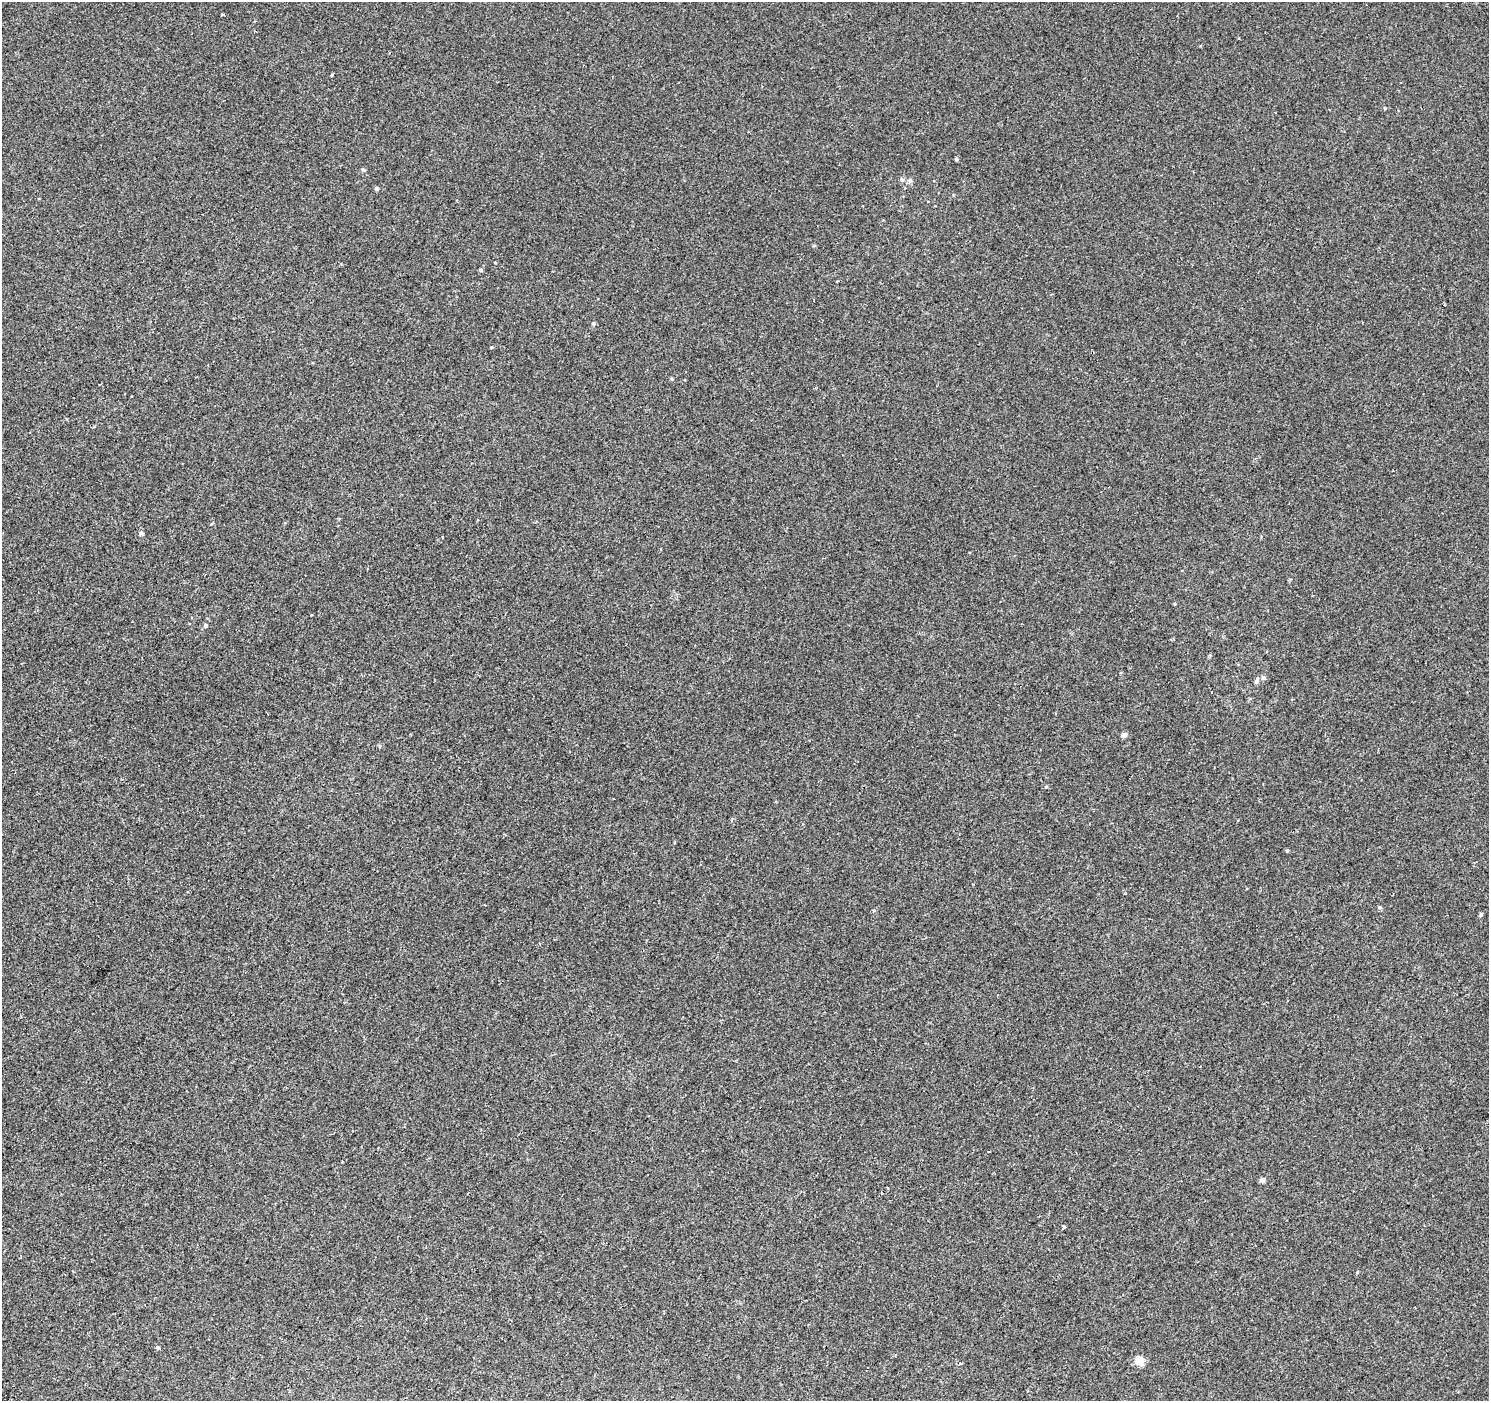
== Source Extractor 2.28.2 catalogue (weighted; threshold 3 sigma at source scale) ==
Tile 7 of 4 x 4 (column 3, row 2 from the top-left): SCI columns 3049-4535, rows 3101-4499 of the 6086 x 6114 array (HDU 1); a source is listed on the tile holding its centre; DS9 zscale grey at full resolution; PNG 1491 x 1403 px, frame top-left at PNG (2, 2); no overlay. Shown black and unused: <1% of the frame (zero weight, under 2 of 3 exposures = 3% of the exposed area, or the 3 px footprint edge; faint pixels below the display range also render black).
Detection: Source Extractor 2.28.2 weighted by HDU 2 'WHT'; one run over the whole footprint, this tile lists its part. Background 0.00109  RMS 0.0056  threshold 0.0252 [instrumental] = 3 sigma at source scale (4.5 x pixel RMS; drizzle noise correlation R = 1.50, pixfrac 1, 0.0396/0.0396 arcsec/px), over >= 5 px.
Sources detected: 29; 2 cosmic-ray / hot-pixel residue — not listed; the other 27 listed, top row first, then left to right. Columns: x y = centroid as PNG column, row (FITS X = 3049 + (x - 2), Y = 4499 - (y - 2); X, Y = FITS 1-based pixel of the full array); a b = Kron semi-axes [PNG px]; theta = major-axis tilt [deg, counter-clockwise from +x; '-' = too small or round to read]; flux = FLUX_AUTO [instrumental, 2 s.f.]
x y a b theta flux
1239 38 3 2 - 0.41
389 53 3 2 - 0.44
332 75 3 3 - 0.69
1385 108 4 4 - 0.45
956 159 4 4 - 0.75
363 170 5 4 - 0.77
902 180 6 5 - 1.1
910 180 6 6 - 1.1
377 188 4 4 - 1.1
480 270 5 4 - 0.66
593 324 4 4 - 1.2
491 347 4 3 - 0.5
672 379 5 3 - 0.53
142 533 6 5 - 0.82
206 625 5 5 - 0.86
1263 678 6 5 - 1.1
1257 681 8 5 73 1.4
1124 735 5 4 - 2.9
1046 787 5 3 - 0.5
1287 851 4 4 - 0.61
1481 914 6 4 58 0.66
989 1151 3 2 - 0.51
1262 1180 6 5 - 1.6
1064 1226 3 3 - 3.3
158 1348 5 4 - 0.64
1139 1361 7 7 - 6.7
960 1363 4 3 - 0.5
Unlisted compact peaks at least as high as the median listed source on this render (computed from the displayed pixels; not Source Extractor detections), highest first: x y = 1379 907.